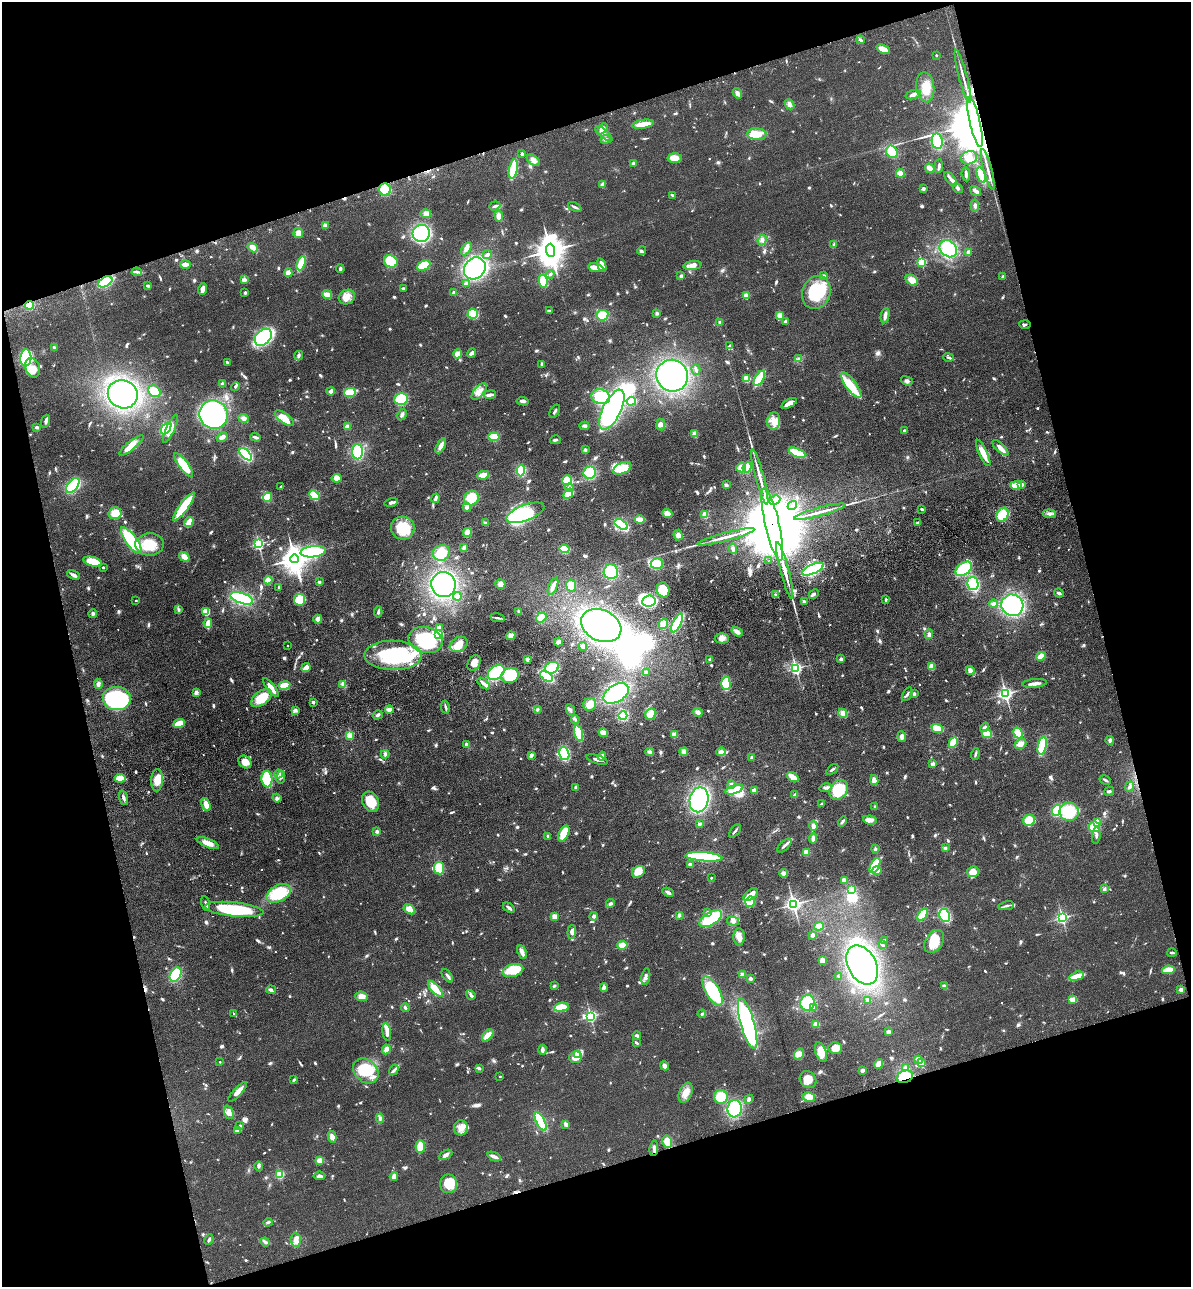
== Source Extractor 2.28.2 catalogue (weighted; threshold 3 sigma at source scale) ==
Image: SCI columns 298-5051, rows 115-5251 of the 5229 x 5365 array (HDU 1 of 3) = the unmasked area's bounding box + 8 px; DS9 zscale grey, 4 x 4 block average (1 PNG px = mean of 4 x 4 image px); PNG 1193 x 1289 px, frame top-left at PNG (2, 2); each listed source drawn as its Kron ellipse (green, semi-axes under 4 px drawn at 4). Shown black and unused: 33% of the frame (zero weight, under 3 of 4 exposures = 6% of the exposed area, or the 3 px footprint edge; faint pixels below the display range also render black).
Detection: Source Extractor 2.28.2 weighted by HDU 2 'WHT'. Background 0.0462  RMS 0.0058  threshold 0.0259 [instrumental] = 3 sigma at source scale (4.5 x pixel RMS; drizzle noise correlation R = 1.50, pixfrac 1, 0.05/0.05 arcsec/px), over >= 5 px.
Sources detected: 1144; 2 too faint to see at this stretch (4 x 4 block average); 27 inside a brighter object's white glare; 7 cosmic-ray / hot-pixel residue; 1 long thin detection or spike segment (spike, bleed or trail) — neither listed nor drawn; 14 coinciding with a brighter row at this scale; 64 inside a brighter listed object's ellipse — not listed separately; of the other 1029, all 500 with FLUX_AUTO >= 5.49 (the completeness limit of this list) listed and drawn (529 fainter detections not listed), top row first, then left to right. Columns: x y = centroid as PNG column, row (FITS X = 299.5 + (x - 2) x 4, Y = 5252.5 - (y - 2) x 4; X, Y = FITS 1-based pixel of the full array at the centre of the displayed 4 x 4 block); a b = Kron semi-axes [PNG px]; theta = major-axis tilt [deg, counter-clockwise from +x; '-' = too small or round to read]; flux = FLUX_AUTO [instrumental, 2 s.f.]
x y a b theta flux
860 40 4 2 - 6.2
883 49 7 3 -24 43
936 55 2 2 - 9.7
963 76 27 2 -75 22
925 87 15 9 -84 64
737 93 5 3 - 17
913 95 8 4 18 19
789 104 5 4 - 14
975 122 25 5 -77 80000
643 124 11 3 9 50
602 129 6 4 44 22
604 134 11 3 -39 18
757 134 9 6 -4 46
605 139 5 3 - 7.2
937 141 8 5 -82 130
892 152 6 5 - 87
522 154 2 2 - 28
675 158 7 5 -4 37
969 158 8 6 15 26
533 160 7 4 -35 14
633 163 2 2 - 21
939 166 7 2 85 8.2
930 168 5 2 - 36
513 169 10 3 78 190
988 169 21 2 -75 17
900 173 4 4 - 30
966 174 7 2 -83 8.6
981 175 8 4 -72 59
951 179 8 3 -52 14
602 184 4 3 - 10
958 188 6 3 -46 7.9
923 189 2 2 - 34
385 190 6 6 - 84
976 191 6 3 -33 14
672 195 4 2 - 6.3
495 206 6 2 21 7.2
975 206 6 3 -84 10
575 207 7 2 -24 7.6
426 214 5 4 - 17
499 216 5 3 - 23
325 225 4 3 - 13
298 233 5 5 - 17
421 233 9 8 - 410
762 240 5 3 - 10
834 244 3 3 - 5.8
253 248 5 4 - 24
466 249 7 4 60 16
948 249 9 7 -41 150
550 250 7 4 -87 7000
642 251 4 3 - 6.1
968 252 3 3 - 8.6
487 254 4 3 - 8.8
391 261 7 6 - 98
921 262 2 2 - 340
301 263 7 3 69 110
185 264 5 3 - 19
424 265 7 4 24 76
602 265 7 3 -71 42
692 265 9 4 7 23
475 268 12 10 46 520
596 268 7 3 -9 48
340 269 4 3 - 6.5
137 272 5 2 - 7.5
288 273 4 3 - 28
550 274 4 3 - 6
681 276 3 3 - 6.1
823 276 2 2 - 12
1003 276 2 2 - 37
244 280 3 2 - 18
912 280 6 5 - 31
543 281 6 3 -81 110
105 282 8 4 29 150
466 283 4 3 - 9.3
148 286 4 3 - 6.1
403 288 3 2 - 7.6
203 289 6 3 71 21
816 292 17 14 70 180
245 293 3 2 - 6.1
454 293 3 3 - 10
327 295 5 3 - 33
746 295 2 2 - 120
347 297 8 7 - 31
30 305 4 4 - 69
549 311 3 2 - 9.5
657 313 4 3 - 5.8
473 314 5 4 - 81
602 315 6 5 - 51
780 315 3 3 - 30
885 316 8 3 80 15
785 321 2 2 - 20
720 322 3 3 - 6.6
1025 324 6 2 -1 6.5
263 337 10 7 43 240
730 346 4 2 - 12
54 348 3 2 - 8.3
472 353 4 2 - 19
457 354 4 4 - 19
299 356 5 2 - 6
948 357 5 2 - 7.7
26 358 8 5 86 430
799 359 4 3 - 7.2
227 362 3 2 - 6.1
542 364 4 3 - 7.8
33 368 10 7 -71 32
696 370 5 3 - 6.2
672 376 16 15 - 590
759 378 8 3 59 210
746 379 3 3 - 63
907 381 6 3 -19 10
222 384 4 3 - 5.5
851 385 15 5 -54 52
235 386 5 3 - 5.7
154 391 6 5 - 53
331 391 4 2 - 29
479 391 10 5 50 25
350 392 6 4 12 74
123 394 15 14 - 580
490 395 6 3 8 12
601 397 9 7 -16 130
401 399 6 6 - 150
523 401 6 3 -8 12
631 401 4 3 - 99
789 403 8 3 29 42
612 410 22 9 64 670
555 411 7 2 58 7.1
214 414 14 14 - 720
402 415 6 3 62 9.2
243 418 5 4 - 13
284 418 11 5 -36 38
46 421 6 3 70 10
774 421 8 6 84 30
661 425 6 3 -82 12
585 426 5 3 - 11
37 427 3 3 - 6.1
347 427 2 2 - 79
166 428 7 4 57 160
170 429 15 4 66 40
904 430 3 2 - 5.6
695 434 2 2 - 95
222 437 6 3 30 12
255 437 5 2 - 9.3
494 437 6 4 -4 100
555 440 5 2 - 6.5
131 445 15 4 40 48
441 446 8 3 62 21
1000 448 10 3 -44 20
585 450 3 3 - 6.7
358 452 7 5 -88 200
797 453 9 3 -23 110
983 453 14 4 -65 35
246 454 7 4 -43 220
184 465 14 4 -54 99
741 467 5 4 - 46
747 467 5 4 - 60
622 468 9 5 24 77
521 471 6 4 89 120
590 473 6 6 - 120
483 475 6 3 10 43
760 477 29 2 -75 43
337 478 5 3 - 34
567 480 5 5 - 80
1022 484 4 3 - 7.6
73 485 9 5 49 230
726 485 4 3 - 6.7
1016 485 6 3 0 50
281 486 2 2 - 12
569 488 4 3 - 9.6
568 494 6 3 50 97
314 495 5 3 - 81
267 497 4 4 - 68
436 498 4 2 - 13
471 498 8 7 - 77
775 500 6 3 27 17
391 502 7 2 13 13
792 506 5 2 - 7.3
184 507 17 4 54 140
467 507 4 3 - 17
921 509 3 2 - 6.1
820 512 27 2 15 35
115 513 6 6 - 44
525 513 20 8 21 330
667 514 5 4 - 29
1049 514 7 3 -5 12
705 515 3 3 - 32
1002 515 7 5 62 92
640 519 5 2 - 49
189 522 5 3 - 57
485 523 3 3 - 6.5
918 523 3 2 - 9.7
621 524 7 4 -33 180
772 525 37 7 -77 140000
403 528 12 11 - 110
467 532 4 3 - 64
678 535 5 4 - 20
726 537 29 2 15 40
131 541 16 5 -54 170
149 544 14 11 3 92
258 544 2 2 - 710
464 547 4 3 - 8.2
564 549 5 4 - 95
733 549 5 3 - 9.6
313 552 13 5 7 310
441 553 8 7 - 68
184 557 5 3 - 30
295 559 4 3 - 5300
768 561 2 2 - 5.8
93 562 9 4 -16 110
657 563 6 5 - 61
103 567 2 2 - 6.8
813 569 11 4 24 360
964 569 9 6 33 190
785 571 29 2 -75 45
611 572 7 7 - 150
74 575 6 3 -23 11
268 580 4 3 - 73
319 582 2 2 - 19
500 584 5 5 - 16
973 584 7 5 -77 180
443 585 12 12 - 560
571 585 6 5 - 52
553 586 9 3 67 15
279 587 4 3 - 5.6
663 590 7 6 - 90
1059 593 5 2 - 8.5
814 594 5 2 - 7.4
776 595 4 3 - 6.6
457 596 4 3 - 11
242 598 11 5 -19 250
136 600 2 2 - 8.8
300 600 5 5 - 69
886 600 3 2 - 7.2
649 601 7 5 7 250
804 601 4 3 - 5.8
993 604 4 3 - 11
1012 605 11 10 - 370
178 609 3 3 - 5.7
206 611 4 4 - 55
378 612 5 2 - 6.9
519 612 4 3 - 6.4
93 614 4 4 - 9.2
541 617 6 4 36 44
497 618 7 2 -10 8.9
318 619 4 4 - 16
208 623 5 3 - 36
677 623 10 4 62 170
663 624 5 4 - 32
601 625 21 15 -26 670
440 627 4 3 - 5.6
737 632 6 3 -35 20
929 634 5 4 - 10
439 635 2 2 - 430
511 636 4 4 - 22
722 638 7 5 -1 17
425 640 17 13 -14 220
558 642 4 3 - 17
459 644 9 7 29 51
288 645 2 2 - 5.6
583 646 4 3 - 10
393 655 29 15 -2 300
1041 656 5 3 - 39
710 659 2 2 - 13
841 659 2 2 - 42
527 660 3 3 - 7.3
474 663 8 6 57 28
932 667 4 4 - 20
306 668 5 3 - 29
552 668 7 5 25 140
796 669 2 2 - 830
970 671 4 3 - 19
496 672 9 6 37 280
646 673 3 2 - 11
510 675 9 7 20 150
546 676 7 3 -36 210
726 683 7 4 -89 120
1035 683 12 3 5 18
98 684 5 4 - 12
343 684 4 3 - 9.6
484 684 7 3 -42 14
284 685 6 4 10 39
271 687 11 3 -52 27
196 692 3 3 - 12
616 693 14 8 32 310
907 694 7 2 59 7.3
914 694 2 2 - 9.3
1005 694 2 2 - 1100
117 698 14 11 -4 520
261 698 12 7 37 81
313 702 2 2 - 19
590 704 7 6 - 40
445 707 6 2 -79 7.5
537 709 4 3 - 6
295 710 4 3 - 11
389 710 4 3 - 19
571 710 6 3 -64 8.8
698 712 5 3 - 16
843 713 4 3 - 9.8
651 714 6 5 - 42
378 715 5 3 - 8.3
623 716 4 4 - 130
575 719 4 2 - 5.5
179 724 6 2 22 91
937 728 6 2 -22 110
985 728 5 2 - 9.6
578 733 8 3 -75 130
603 733 5 4 - 23
1018 733 5 4 - 60
987 734 5 4 - 61
350 735 2 2 - 190
674 735 3 3 - 37
902 737 5 3 - 16
1110 740 4 3 - 8.9
953 742 6 4 65 67
1020 744 6 5 - 21
466 745 4 3 - 6.4
1042 746 9 4 77 210
650 752 4 4 - 8.4
684 752 4 3 - 20
721 752 4 3 - 18
564 753 6 5 - 210
385 754 4 3 - 7.9
975 754 6 2 73 7.4
531 755 3 3 - 11
602 756 4 2 - 32
752 758 3 3 - 7.4
597 760 11 2 -17 12
245 762 7 6 - 37
933 764 2 2 - 64
832 769 7 2 38 6.6
279 774 4 3 - 11
281 777 7 3 80 8.3
793 777 6 3 -38 38
120 778 5 3 - 57
267 779 8 5 -87 120
157 780 11 6 88 48
874 780 5 3 - 26
1105 780 6 2 -30 5.9
731 784 3 3 - 12
576 787 3 3 - 8.3
1129 787 5 3 - 7.7
826 788 6 3 15 11
734 790 9 4 16 73
839 790 11 8 55 110
754 791 3 3 - 22
1109 791 5 2 - 7.2
795 795 3 3 - 9.6
124 798 7 2 -72 9.4
277 798 4 3 - 8
699 800 12 9 78 470
371 802 11 8 -65 76
822 804 3 2 - 8.6
206 805 7 3 -67 33
875 807 4 2 - 5.5
1057 810 5 4 - 130
1069 812 9 9 - 120
870 820 7 4 -7 16
1029 820 6 5 - 62
842 821 5 2 - 8.3
1097 822 3 3 - 7.9
700 824 3 2 - 15
813 826 5 3 - 16
1094 827 6 5 - 50
735 831 8 2 52 7.6
377 832 4 3 - 7.9
564 834 8 4 65 93
548 836 3 2 - 6.7
1096 836 8 3 83 9.1
813 838 5 3 - 13
208 843 11 4 -21 37
784 846 9 2 44 10
945 848 3 2 - 5.9
875 849 4 3 - 6.9
806 852 3 3 - 36
704 857 18 4 -4 340
690 864 3 3 - 5.7
875 865 8 4 62 140
439 868 6 5 - 100
877 870 5 4 - 28
638 872 7 5 33 49
973 872 6 5 - 43
784 873 4 3 - 16
711 878 2 2 - 9.4
844 880 3 3 - 22
1104 889 4 3 - 6.4
851 890 2 2 - 170
668 892 6 3 -25 9.5
279 893 13 8 29 150
751 894 8 4 36 28
750 902 5 4 - 63
206 903 7 2 -76 9.1
610 904 4 3 - 8.1
793 904 2 2 - 1400
1006 906 8 2 11 9.9
509 908 6 2 -37 13
234 909 29 7 -6 220
409 909 6 4 -33 27
707 913 3 3 - 5.8
679 915 4 3 - 7.9
922 915 7 3 53 91
944 915 6 5 - 130
554 916 3 3 - 24
594 916 4 4 - 9.2
1062 918 2 2 - 800
711 919 12 6 31 150
733 921 6 3 -14 10
819 926 5 4 - 30
572 932 7 4 86 15
813 935 4 3 - 9.3
739 937 8 5 -88 22
884 941 2 2 - 8
934 941 12 8 58 77
622 945 5 3 - 34
882 945 3 2 - 7.3
522 952 7 4 -67 16
1172 953 5 2 - 5.5
822 960 3 2 - 43
862 965 21 14 -61 910
513 970 10 6 16 75
1168 970 6 4 10 65
743 974 2 2 - 67
176 975 7 5 61 130
447 976 8 2 -54 9.5
646 976 8 2 79 8.6
838 976 2 2 - 6.7
1077 976 7 3 16 42
750 979 3 3 - 10
554 986 3 2 - 8
944 986 3 3 - 13
604 987 4 3 - 10
271 989 5 3 - 8.1
436 989 10 4 -47 49
1181 990 2 2 - 64
712 991 16 7 -61 230
471 995 5 2 - 6.8
361 996 6 5 - 23
1073 999 4 2 - 43
867 1000 4 3 - 6.7
807 1003 8 7 - 140
405 1007 4 2 - 6.2
561 1007 7 4 12 71
814 1008 2 2 - 5.8
233 1013 2 2 - 22
702 1014 4 2 - 7.6
591 1016 2 2 - 750
748 1024 26 6 -74 830
816 1024 4 4 - 18
387 1032 9 4 -82 18
888 1032 3 3 - 11
488 1035 7 4 47 37
637 1036 4 3 - 6.5
636 1043 4 2 - 5.9
835 1048 6 6 - 49
386 1049 5 3 - 19
542 1050 5 2 - 13
821 1052 10 5 -70 47
578 1054 2 2 - 40
799 1054 6 5 - 27
575 1057 6 5 - 38
918 1060 4 3 - 8.5
220 1062 2 2 - 6.6
922 1063 4 3 - 13
878 1064 5 3 - 25
664 1066 5 3 - 13
906 1068 4 3 - 13
479 1069 4 3 - 6.9
394 1070 5 2 - 7.1
862 1070 3 2 - 12
366 1071 14 11 -44 130
500 1076 2 2 - 7.8
905 1077 8 6 18 95
808 1079 9 7 -46 37
294 1080 4 2 - 5.6
238 1092 12 3 46 30
686 1093 10 6 67 33
721 1097 7 7 - 69
809 1097 6 4 -12 27
749 1099 5 3 - 9.4
735 1109 9 7 82 270
229 1112 7 4 -69 17
380 1118 4 3 - 7.5
541 1121 10 3 -62 210
566 1124 3 2 - 19
240 1126 2 2 - 19
461 1128 7 7 - 27
237 1130 4 3 - 8.7
332 1137 5 4 - 20
667 1142 6 4 -78 40
420 1147 6 4 -89 46
654 1148 8 3 83 11
446 1155 7 3 26 13
494 1157 7 3 -23 15
320 1160 3 2 - 31
259 1166 5 3 - 6.3
280 1174 2 2 - 290
319 1176 6 4 6 9.7
394 1177 4 3 - 18
449 1184 9 8 - 77
268 1222 4 2 - 5.5
209 1239 5 2 - 7.3
296 1240 7 5 -84 18
265 1242 5 3 - 8.2
Overlapping masked pixels (flux is a lower limit): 6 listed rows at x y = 975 122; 988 169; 105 282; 30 305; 772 525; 905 1077
Diffuse or blended objects may show on this block-average render without a row.